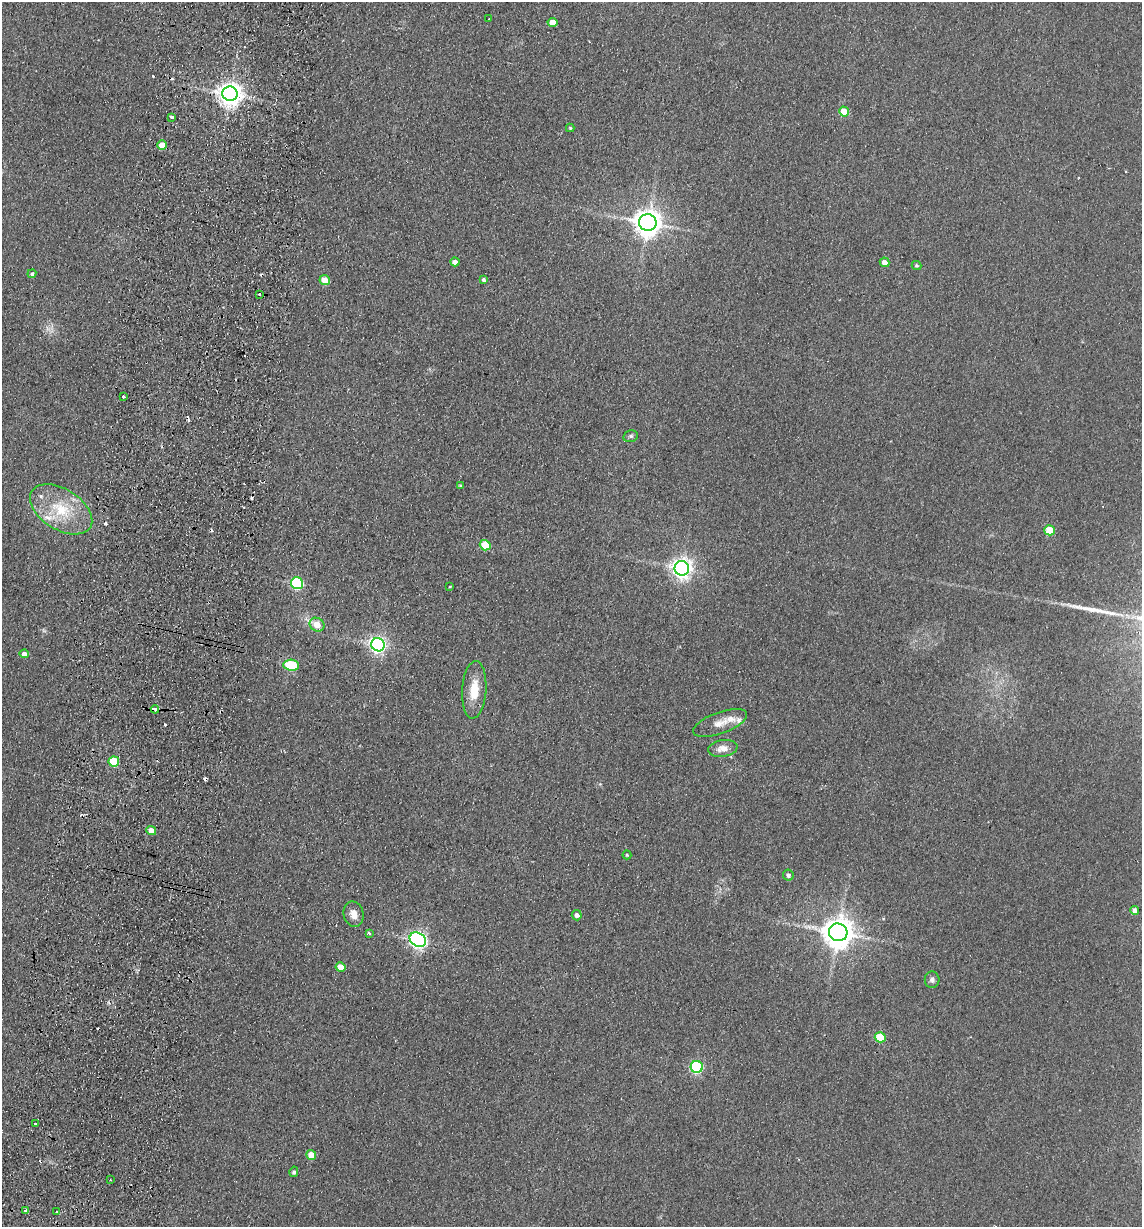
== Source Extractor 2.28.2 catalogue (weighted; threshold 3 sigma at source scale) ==
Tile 7 of 4 x 4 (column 3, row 2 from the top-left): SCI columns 2459-3598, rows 2463-3687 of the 5033 x 4924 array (HDU 1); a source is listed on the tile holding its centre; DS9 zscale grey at full resolution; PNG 1144 x 1229 px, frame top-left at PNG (2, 2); each listed source drawn as its Kron ellipse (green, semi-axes under 4 px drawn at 4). Shown black and unused: <1% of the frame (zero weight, under 2 of 3 exposures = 3% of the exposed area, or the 3 px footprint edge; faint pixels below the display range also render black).
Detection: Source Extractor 2.28.2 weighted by HDU 2 'WHT'; one run over the whole footprint, this tile lists its part. Background 0.132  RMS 0.012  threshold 0.0555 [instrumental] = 3 sigma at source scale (4.5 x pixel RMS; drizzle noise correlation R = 1.50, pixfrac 1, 0.05/0.05 arcsec/px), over >= 5 px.
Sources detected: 72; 1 too faint to see at this stretch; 15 cosmic-ray / hot-pixel residue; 1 long thin detection or spike segment (spike, bleed or trail) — neither listed nor drawn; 3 inside a brighter listed object's ellipse — not listed separately; the other 52 listed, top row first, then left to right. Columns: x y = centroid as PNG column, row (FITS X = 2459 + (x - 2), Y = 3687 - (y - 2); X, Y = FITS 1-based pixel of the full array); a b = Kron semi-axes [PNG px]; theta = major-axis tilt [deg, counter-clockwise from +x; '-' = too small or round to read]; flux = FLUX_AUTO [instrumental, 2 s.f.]
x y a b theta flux
489 19 2 2 - 0.84
552 22 5 4 - 15
230 94 7 7 - 1100
844 111 5 5 - 24
171 117 3 3 - 32
570 128 4 4 - 1.5
162 145 5 4 - 22
648 223 8 8 - 1500
455 262 4 4 - 7
884 262 5 5 - 9
916 265 5 4 - 1.7
32 274 4 4 - 3.2
325 280 5 5 - 18
483 280 4 3 - 6
259 294 3 3 - 3
123 397 3 3 - 3.5
631 436 7 5 15 2.4
461 486 3 3 - 1.7
61 509 34 20 -32 56
1049 530 5 5 - 43
485 545 5 5 - 36
682 568 7 7 - 730
297 583 6 6 - 130
450 587 4 2 - 0.92
317 625 8 6 -32 17
378 645 7 6 - 450
24 654 5 4 - 6.9
291 665 8 5 -5 77
474 690 29 12 86 26
155 709 4 3 - 15
720 723 28 10 20 17
723 748 15 8 8 11
114 761 5 5 - 57
151 830 5 4 - 15
627 855 4 4 - 1.7
788 875 6 5 - 3.4
1135 911 4 4 - 6.3
354 914 13 10 -75 10
577 915 5 5 - 4.4
838 932 9 9 - 2000
369 933 3 3 - 6.4
418 940 9 6 -31 440
340 967 5 4 - 14
932 980 8 7 - 3.9
880 1037 5 5 - 37
697 1067 6 6 - 150
35 1124 3 3 - 1.6
311 1155 5 4 - 19
294 1172 5 4 - 3
110 1180 2 2 - 1.2
25 1210 3 3 - 3.5
57 1212 3 2 - 1.4
Overlapping masked pixels (flux is a lower limit): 1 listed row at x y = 155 709